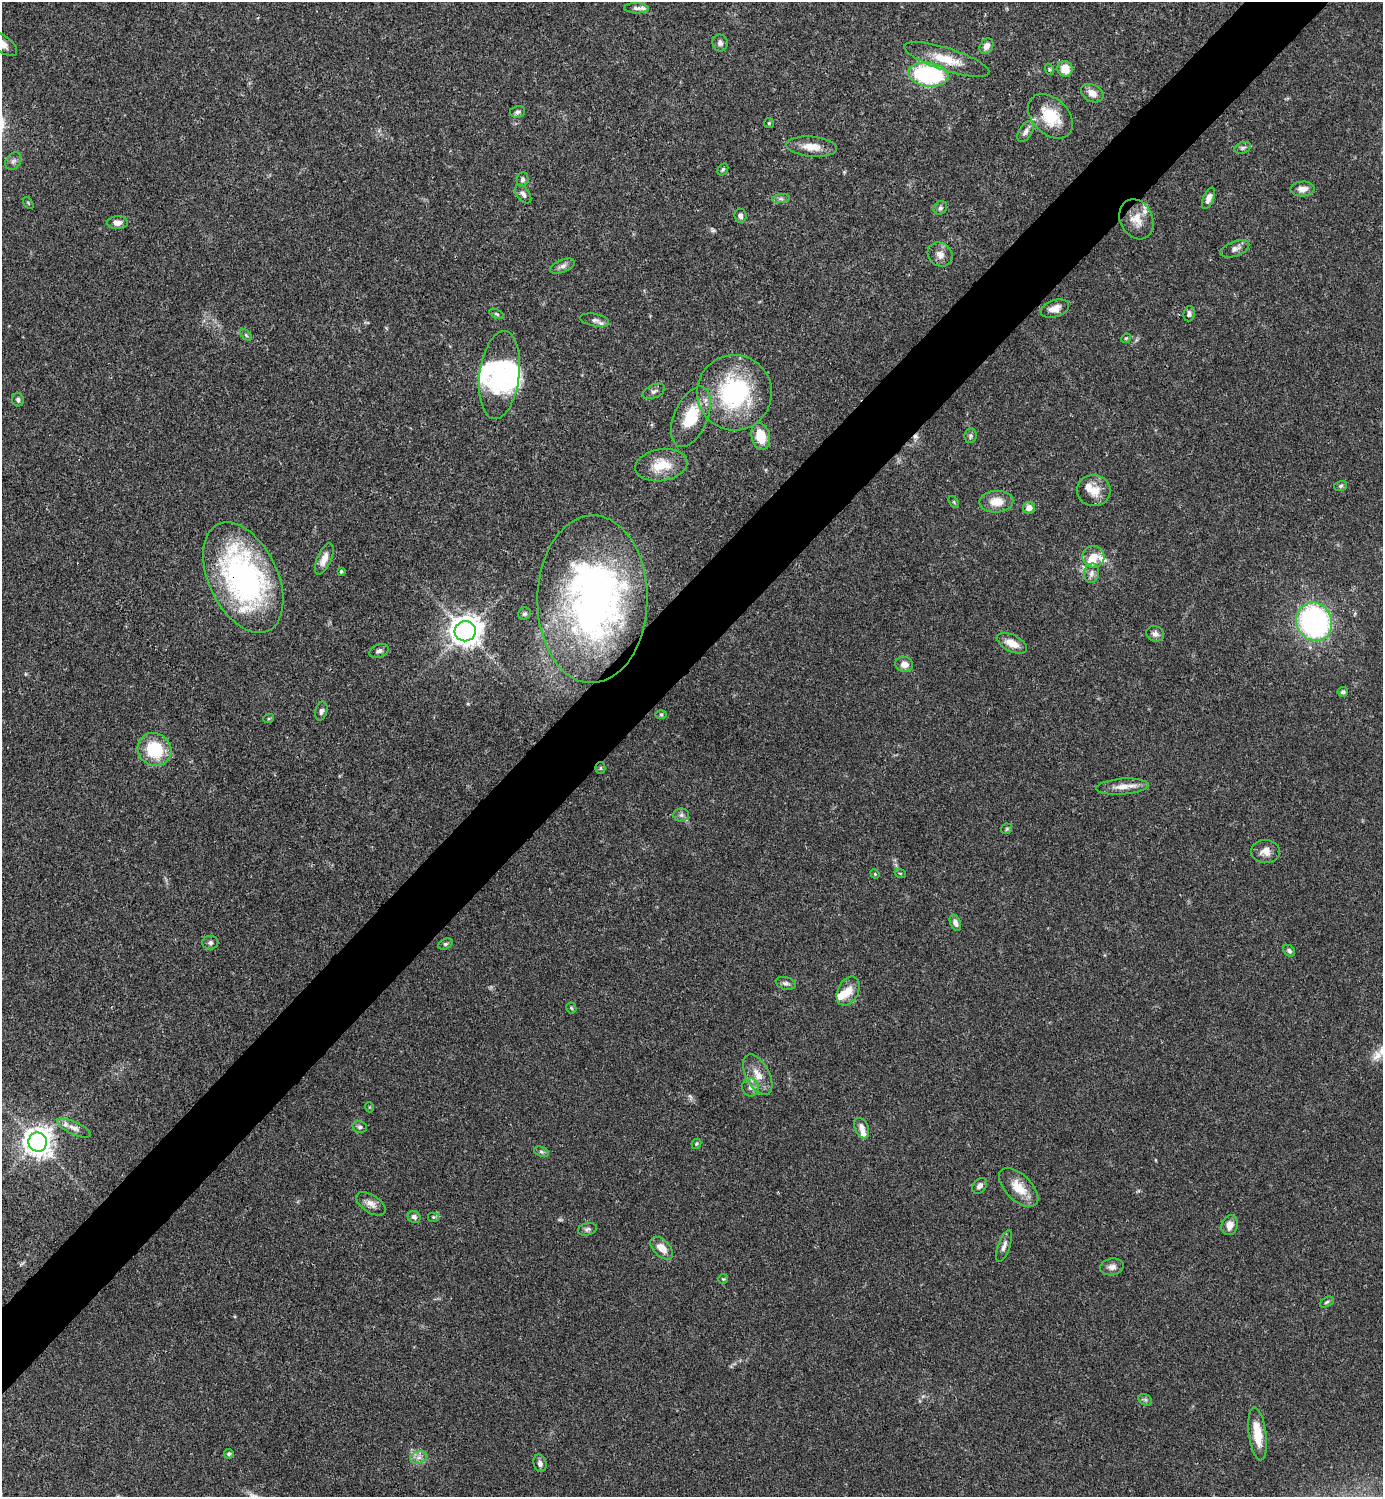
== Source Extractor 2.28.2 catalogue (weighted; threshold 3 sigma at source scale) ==
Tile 10 of 4 x 4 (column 2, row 3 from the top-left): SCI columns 1681-3061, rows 1496-2990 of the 5981 x 5982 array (HDU 1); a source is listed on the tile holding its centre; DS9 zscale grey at full resolution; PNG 1385 x 1499 px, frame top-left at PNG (2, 2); each listed source drawn as its Kron ellipse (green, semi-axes under 4 px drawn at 4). Shown black and unused: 5% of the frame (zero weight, under 3 of 4 exposures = <1% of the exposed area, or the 3 px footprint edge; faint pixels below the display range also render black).
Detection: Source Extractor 2.28.2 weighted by HDU 2 'WHT'; one run over the whole footprint, this tile lists its part. Background 0.0388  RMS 0.0027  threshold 0.012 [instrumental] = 3 sigma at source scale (4.5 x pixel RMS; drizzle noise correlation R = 1.50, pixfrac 1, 0.05/0.05 arcsec/px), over >= 5 px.
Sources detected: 121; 1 too faint to see at this stretch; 2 inside a brighter object's white glare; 1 cosmic-ray / hot-pixel residue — neither listed nor drawn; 10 inside a brighter listed object's ellipse — not listed separately; the other 107 listed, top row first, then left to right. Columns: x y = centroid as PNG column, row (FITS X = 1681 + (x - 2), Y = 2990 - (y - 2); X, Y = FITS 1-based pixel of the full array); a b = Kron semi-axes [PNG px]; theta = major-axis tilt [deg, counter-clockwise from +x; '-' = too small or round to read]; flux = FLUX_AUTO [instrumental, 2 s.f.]
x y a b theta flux
636 8 12 5 -2 0.84
720 43 8 7 - 1
2 44 17 8 -34 2.7
986 46 8 6 58 1.5
947 59 44 11 -18 7.2
1049 69 6 4 -73 0.34
1065 69 8 7 - 4.5
928 75 20 12 -8 36
1092 93 12 8 -27 2.1
518 112 8 6 12 0.74
1050 116 26 18 -44 8.9
769 123 5 5 - 0.35
1026 132 12 6 57 1.4
812 147 25 10 -5 4
1243 148 8 5 18 0.69
13 161 9 7 51 0.89
723 169 6 5 - 0.43
523 179 7 6 - 0.69
1303 189 12 7 4 1.8
523 194 10 6 -52 0.93
1208 198 11 5 68 1.6
781 199 9 4 7 0.67
28 203 6 3 -54 0.28
940 208 7 6 - 0.66
740 216 7 6 - 0.9
1136 219 21 16 -64 4
117 223 10 6 1 1.7
1235 249 15 7 20 1.4
940 255 13 11 -39 2
562 266 13 6 21 1.2
1055 308 14 8 20 2.3
497 314 8 4 -28 0.44
1189 314 7 5 85 0.78
595 320 14 6 -11 1.1
246 335 7 4 -46 0.41
1126 338 5 4 - 0.28
499 375 44 20 83 19
654 391 11 6 25 0.96
734 393 38 37 - 34
18 400 6 6 - 0.63
691 417 32 16 67 9.7
761 436 14 9 -74 6
970 436 7 6 - 0.61
661 465 26 16 9 6.7
1340 486 6 5 - 0.5
1094 490 17 16 - 4.1
954 502 7 3 -54 0.32
996 502 17 11 2 4.2
1029 508 6 6 - 1.8
1093 557 11 11 - 3.1
324 559 17 7 66 2.5
341 571 4 3 - 0.3
1092 573 10 7 79 1.2
243 578 59 34 -64 70
592 599 84 55 89 120
524 614 6 6 - 0.49
1314 622 19 17 -65 59
465 631 10 10 - 320
1155 634 9 7 -24 1.1
1012 643 16 8 -26 3.1
379 651 10 6 21 0.87
904 664 9 7 -8 1.7
1343 692 5 5 - 0.51
321 711 9 6 75 0.86
661 714 6 4 0 0.34
269 718 5 3 - 0.3
154 749 17 16 - 13
600 768 5 5 - 0.44
1122 787 26 8 4 3
681 815 8 6 1 0.8
1007 829 6 5 - 0.38
1265 851 14 11 1 2.3
900 873 5 3 - 0.26
875 874 5 4 - 0.28
955 923 8 5 -67 1.1
210 943 8 7 - 0.75
445 944 7 5 26 0.51
1289 951 7 5 -43 0.61
786 983 10 6 -14 0.86
848 991 15 10 64 3.3
571 1008 5 5 - 0.35
758 1075 22 11 -61 4
750 1087 9 8 - 1.3
369 1107 5 3 - 0.21
360 1127 7 5 -15 0.65
74 1128 18 6 -24 1.5
862 1128 11 7 -67 1.7
38 1142 9 9 - 310
696 1144 5 4 - 0.42
541 1152 8 5 -20 0.52
980 1186 9 6 51 1.2
1019 1188 24 13 -44 5.3
371 1204 16 9 -33 1.8
414 1217 6 6 - 0.79
433 1217 6 5 - 0.47
1230 1225 10 8 74 2.4
587 1229 9 6 15 0.71
1004 1246 16 6 71 1.3
662 1248 14 8 -45 3
1112 1267 12 8 12 1.4
723 1279 5 5 - 0.31
1327 1302 7 4 27 0.47
1145 1400 7 5 -30 0.52
1258 1434 26 8 -83 6
229 1454 5 4 - 0.44
419 1457 9 6 16 1.2
540 1463 9 6 -75 0.92
Overlapping masked pixels (flux is a lower limit): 2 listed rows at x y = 1136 219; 243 578
Isophote crosses this tile's border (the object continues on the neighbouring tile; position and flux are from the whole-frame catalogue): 1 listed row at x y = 2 44